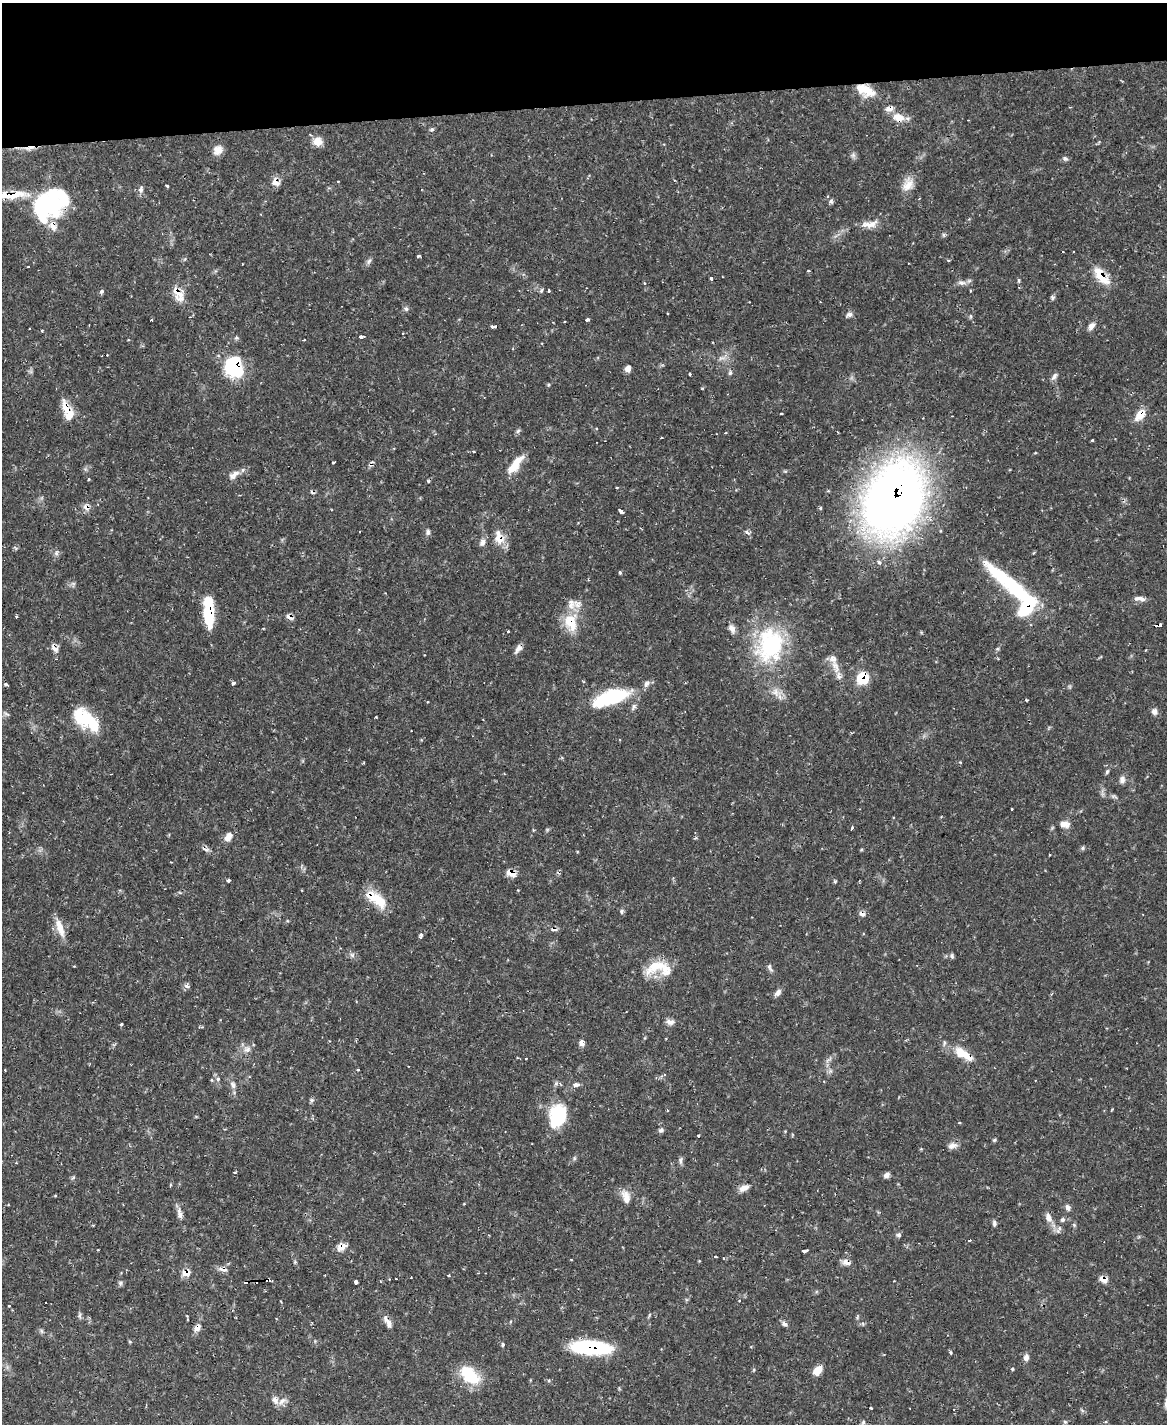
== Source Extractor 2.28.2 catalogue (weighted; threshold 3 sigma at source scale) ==
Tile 3 of 4 x 3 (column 3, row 1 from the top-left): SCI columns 2330-3494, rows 3082-4503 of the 4658 x 4633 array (HDU 1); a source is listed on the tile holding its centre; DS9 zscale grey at full resolution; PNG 1169 x 1426 px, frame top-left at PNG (2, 3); no overlay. Shown black and unused: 7% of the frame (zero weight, under 2 of 3 exposures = <1% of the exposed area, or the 3 px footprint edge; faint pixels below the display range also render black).
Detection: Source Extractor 2.28.2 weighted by HDU 2 'WHT'; one run over the whole footprint, this tile lists its part. Background 0.119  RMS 0.0032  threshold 0.0145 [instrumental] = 3 sigma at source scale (4.5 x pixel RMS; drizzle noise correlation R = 1.50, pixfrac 1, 0.05/0.05 arcsec/px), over >= 5 px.
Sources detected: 214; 4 inside a brighter object's white glare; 16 cosmic-ray / hot-pixel residue — not listed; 9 inside a brighter listed object's ellipse — not listed separately; the other 185 listed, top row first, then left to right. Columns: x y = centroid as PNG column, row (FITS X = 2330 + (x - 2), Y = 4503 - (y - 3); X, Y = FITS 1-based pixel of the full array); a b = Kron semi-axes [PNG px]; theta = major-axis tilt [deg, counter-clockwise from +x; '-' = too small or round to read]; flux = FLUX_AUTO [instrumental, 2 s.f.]
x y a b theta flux
867 90 21 13 -42 6
899 118 17 11 -17 4.2
432 129 7 5 38 0.57
317 141 11 11 - 2.9
29 148 18 5 11 2
218 150 12 10 45 2.8
853 155 7 6 - 0.85
1065 158 8 5 -36 0.69
276 182 11 8 -47 2.3
908 184 19 13 63 3.9
167 186 3 3 - 3.3
141 190 9 6 -84 1.1
8 195 55 9 3 11
831 201 6 5 - 0.65
52 204 39 28 48 31
870 224 22 9 9 3.5
1062 252 3 3 - 2
418 256 3 3 - 0.75
949 260 4 3 - 0.46
369 261 10 5 59 0.89
28 267 3 2 - 0.28
809 271 4 2 - 0.81
1101 276 20 9 -51 8.4
711 278 3 3 - 0.75
1019 280 6 3 -83 0.5
962 282 14 6 -8 1.5
644 283 3 3 - 0.34
102 291 6 5 - 0.69
541 291 6 4 74 0.67
549 291 3 3 - 0.47
970 291 4 2 - 0.29
178 294 23 10 -60 4.5
1052 298 6 6 - 0.62
406 309 6 6 - 0.69
849 315 9 6 24 1
970 316 6 4 -71 0.43
587 319 4 3 - 0.8
152 320 3 3 - 1.6
1091 326 10 6 51 1.7
494 327 5 3 - 1.3
30 329 2 2 - 0.32
42 331 3 3 - 0.36
402 333 3 2 - 0.33
361 337 4 3 - 2.9
304 340 3 2 - 0.37
722 358 13 3 7 1
234 367 23 19 -74 19
628 369 5 5 - 2.6
730 373 5 5 - 0.58
690 374 3 3 - 0.48
1054 376 10 6 57 1.1
548 385 5 4 - 0.4
781 413 3 2 - 0.38
70 414 17 12 84 4.5
1140 415 13 8 55 5
952 416 3 3 - 0.38
518 431 7 5 46 0.63
1092 440 3 2 - 0.32
473 451 3 2 - 0.29
333 462 3 2 - 0.43
371 464 11 4 62 0.96
515 465 24 9 53 6.4
234 475 17 8 37 2.3
88 479 3 3 - 0.54
894 498 53 38 66 320
86 507 9 7 -37 1.6
820 508 4 3 - 0.6
621 511 5 3 - 1.7
428 532 9 5 84 0.79
747 532 8 5 -53 0.81
499 538 18 11 -74 4.8
482 542 11 7 65 1.4
56 553 7 4 -58 0.75
879 562 6 5 - 0.62
620 572 3 3 - 0.68
1011 585 70 13 -40 31
1140 599 14 5 -7 1.7
209 612 28 8 -88 21
290 617 10 6 -29 1.3
571 622 24 16 -71 8.8
1157 626 6 3 7 9.7
732 629 12 8 -53 1.6
770 645 46 36 79 34
54 648 11 7 -52 1.9
518 648 12 6 51 1.8
56 659 3 3 - 0.29
836 667 23 9 -70 3.8
862 678 9 9 - 12
233 683 5 4 - 0.59
6 684 4 3 - 0.79
775 692 11 10 - 2.6
611 697 40 14 18 26
1026 700 3 3 - 0.38
633 707 11 5 62 1
1154 711 9 7 -72 1.2
6 714 10 4 -23 0.59
83 717 27 19 -59 12
1107 772 7 4 63 0.55
1122 780 10 8 87 1.4
1012 809 3 2 - 0.35
1065 824 13 8 -8 2.2
852 828 3 3 - 1.7
228 837 12 8 55 2.3
694 838 5 3 - 0.41
1083 848 6 5 - 0.57
205 849 13 5 -24 1.2
511 873 10 6 -20 3.6
228 880 4 3 - 0.86
376 899 32 12 -35 8.8
622 912 6 5 - 0.63
862 914 8 6 -33 1.3
60 928 27 8 -71 4.1
554 929 8 5 2 1.1
421 935 6 4 84 0.85
352 955 7 6 - 0.88
952 956 8 4 -82 0.55
656 966 36 14 26 8.5
770 968 12 5 -66 0.88
187 986 9 5 -17 0.89
778 993 10 6 46 1.3
670 1022 11 7 -14 1.5
121 1024 4 3 - 0.38
581 1043 7 6 - 1.5
944 1043 6 4 72 0.54
247 1050 11 7 25 1.8
962 1053 20 11 -29 5.9
526 1058 3 2 - 0.69
358 1070 3 3 - 0.31
664 1075 4 3 - 0.39
218 1079 5 5 - 0.89
212 1080 4 3 - 0.49
576 1084 6 4 -2 2.2
233 1085 10 7 -68 1.5
312 1100 6 6 - 0.6
667 1111 4 3 - 0.27
558 1115 26 18 73 17
661 1130 8 5 25 0.74
698 1135 3 2 - 0.41
994 1140 5 5 - 0.4
952 1146 13 8 13 1.7
574 1158 6 4 -73 0.43
681 1161 12 4 87 0.83
235 1172 3 2 - 0.49
886 1175 7 6 - 1.3
744 1188 14 7 25 2.2
626 1197 18 9 -69 3.1
1068 1207 9 6 -61 1
180 1213 16 7 -81 2
1048 1217 14 8 -74 2.1
1062 1220 7 6 - 0.69
994 1223 8 5 86 0.75
1074 1225 6 4 -46 0.45
1059 1228 7 4 -72 0.6
899 1235 6 6 - 0.72
342 1247 12 8 22 2.6
804 1251 6 3 4 2.1
715 1256 3 3 - 1.2
847 1262 11 6 -16 1.9
223 1269 14 6 -11 1.5
186 1273 11 8 2 2.8
448 1275 3 3 - 0.48
389 1279 2 2 - 0.25
1104 1279 7 5 -21 4.4
267 1280 5 3 - 1.4
356 1282 4 3 - 2.9
120 1283 8 4 82 0.61
739 1301 3 3 - 0.32
9 1306 3 2 - 0.24
80 1315 8 4 -82 0.68
388 1322 17 7 -61 2.2
784 1324 8 6 -32 0.99
197 1328 11 7 48 1.8
41 1331 7 4 -88 0.54
503 1345 4 4 - 0.59
591 1348 37 13 -3 30
951 1353 4 3 - 0.63
1026 1357 8 6 79 1.6
1012 1369 4 3 - 0.52
817 1371 9 7 44 4.5
470 1375 28 17 -44 11
282 1401 13 7 37 1.8
871 1408 3 2 - 0.47
1065 1422 6 5 - 0.55
1105 1422 4 3 - 0.48
863 1423 10 4 60 0.83
Overlapping masked pixels (flux is a lower limit): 37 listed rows (the first 20) at x y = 867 90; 899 118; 29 148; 276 182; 8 195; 52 204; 1101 276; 178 294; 234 367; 70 414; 1140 415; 371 464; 894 498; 86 507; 499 538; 1011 585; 209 612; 290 617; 571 622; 1157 626
Isophote crosses this tile's border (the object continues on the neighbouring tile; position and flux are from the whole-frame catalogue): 2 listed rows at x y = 8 195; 863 1423